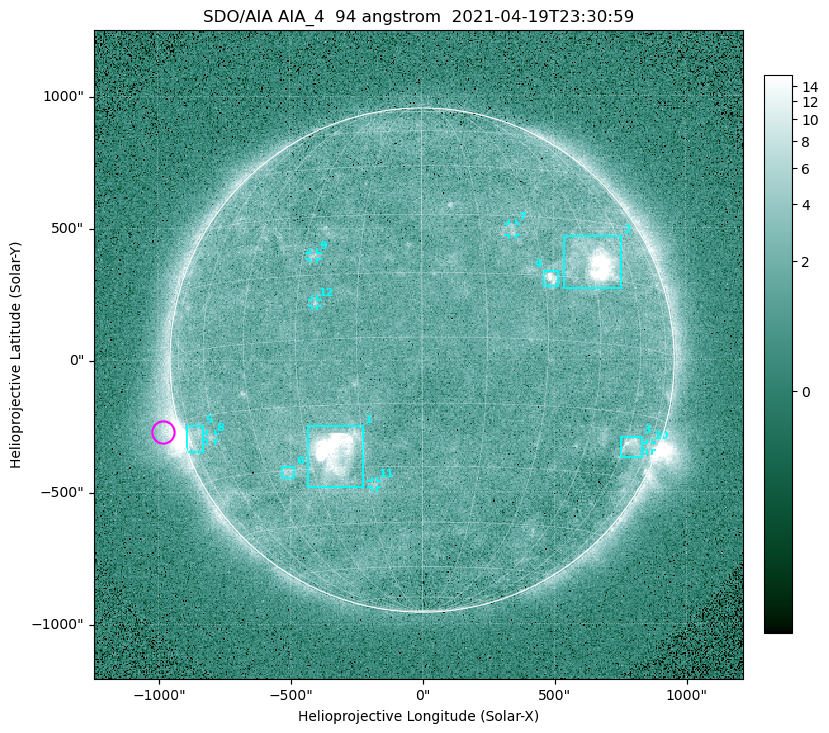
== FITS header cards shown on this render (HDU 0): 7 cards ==
TELESCOP= 'SDO/AIA '
INSTRUME= 'AIA_4   '
WAVELNTH=                   94
WAVEUNIT= 'angstrom'
DATE-OBS= '2021-04-19T23:30:59.12'
CTYPE1  = 'HPLN-TAN'
CTYPE2  = 'HPLT-TAN'

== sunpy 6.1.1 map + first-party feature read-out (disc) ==
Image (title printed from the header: SDO/AIA AIA_4  94 angstrom  2021-04-19T23:30:59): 512 x 512 px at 4.8 arcsec/px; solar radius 955 arcsec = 199 px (full disc in frame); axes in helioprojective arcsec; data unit not stated in the header (colour bar unlabelled)
Orientation: roll -0.138 deg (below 1 deg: not rotated)
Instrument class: DISC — disc imager (sunpy class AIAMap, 94 A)
Bright regions (active regions / flare kernels): reference = the median radial profile (limb darkening/brightening removed); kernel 5 px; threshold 5 sigma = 2.49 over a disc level ~1.75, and >= 1.15x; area >= 9 px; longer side >= 5 px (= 24 arcsec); searched inside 0.97 R_sun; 12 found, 12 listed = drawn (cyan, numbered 1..; 6 of them under ~33 arcsec drawn as corner ticks so the feature stays visible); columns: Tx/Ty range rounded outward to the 10 arcsec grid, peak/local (2 s.f.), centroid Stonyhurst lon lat
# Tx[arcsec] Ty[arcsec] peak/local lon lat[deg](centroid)
1 -430..-220 -480..-250 107 -23 -26
2 540..760 270..470 33 +47 +19
3 750..830 -370..-290 4.7 +64 -22
4 460..520 280..340 6.7 +32 +15
5 -900..-830 -350..-250 6.1 -72 -19
6 -540..-480 -450..-400 3.3 -38 -30
7 330..360 470..520 3.1 +23 +26
8 -820..-780 -300..-280 2.9 -63 -20
9 -430..-390 380..410 3.1 -27 +20
10 850..870 -350..-310 3 +75 -22
11 -190..-170 -480..-450 2.8 -13 -34
12 -420..-390 200..230 2.8 -25 +8
Off-limb structures (1.02-1.3 R_sun): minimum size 50 px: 6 found; the strongest spans PA ~85..115 deg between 1.02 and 1.22 R_sun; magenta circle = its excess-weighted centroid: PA ~105 deg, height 1.07 R_sun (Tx ~-980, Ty ~-270 arcsec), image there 5.2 x the reference